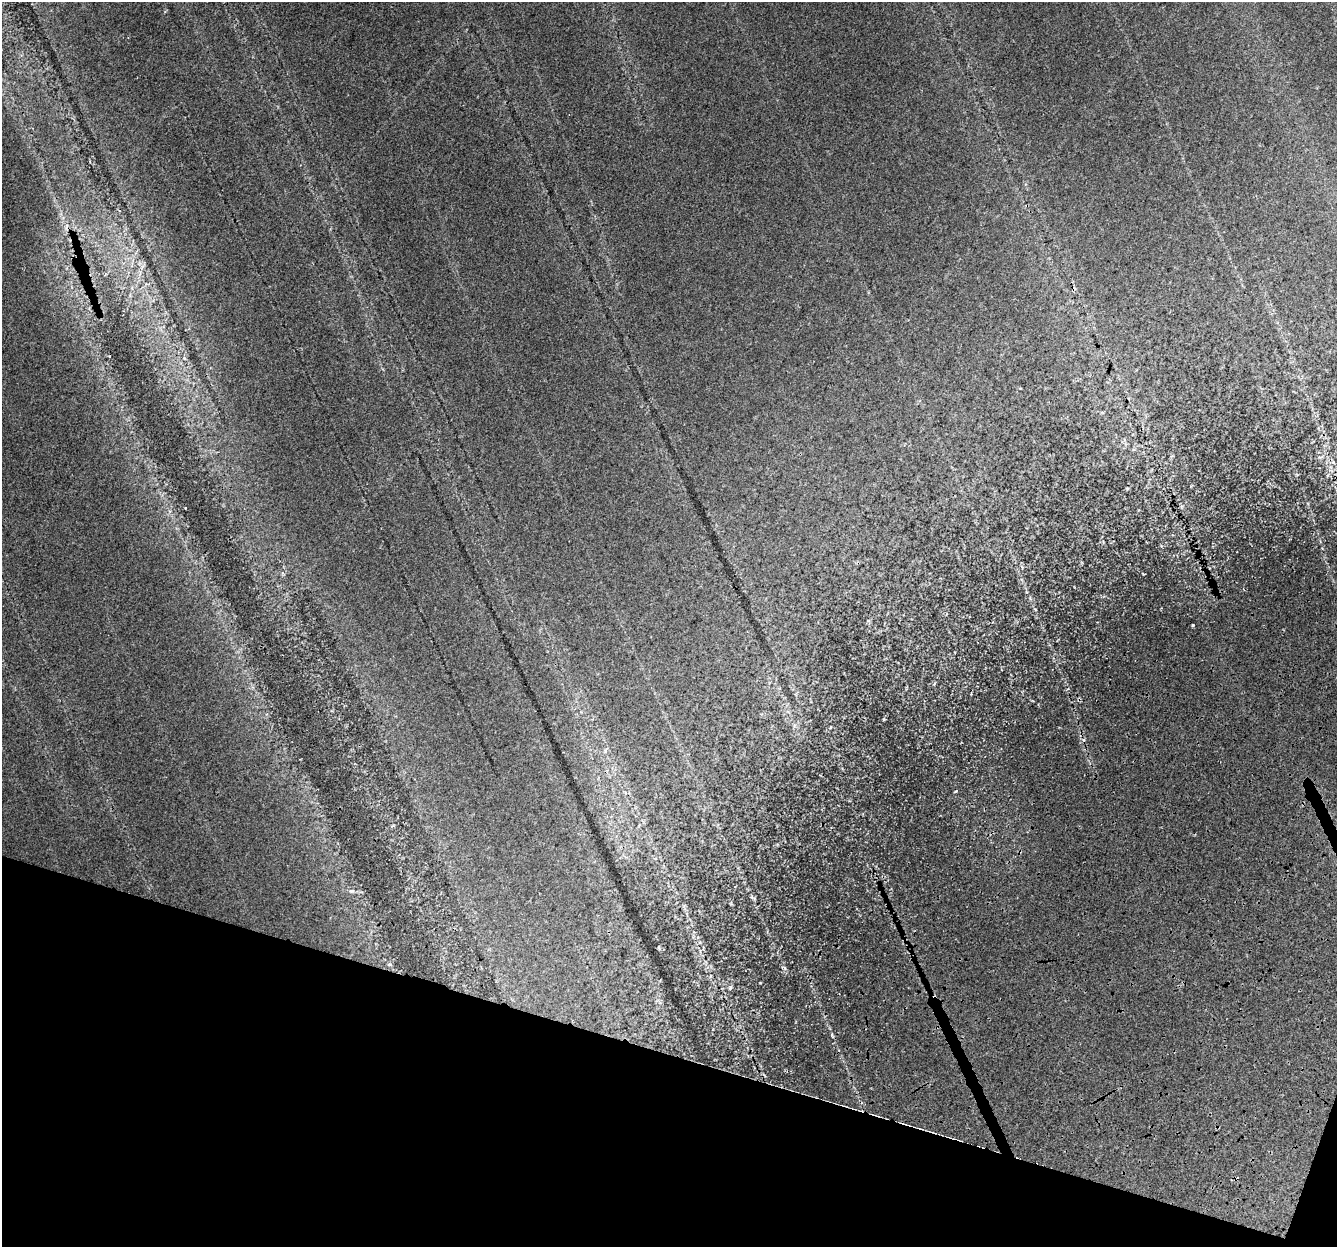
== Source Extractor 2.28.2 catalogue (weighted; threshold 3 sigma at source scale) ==
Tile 15 of 4 x 4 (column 3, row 4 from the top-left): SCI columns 2696-4030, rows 273-1517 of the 5399 x 5588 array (HDU 1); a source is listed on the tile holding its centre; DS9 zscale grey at full resolution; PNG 1339 x 1249 px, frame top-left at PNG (2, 2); no overlay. Shown black and unused: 16% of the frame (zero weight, under 3 of 4 exposures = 5% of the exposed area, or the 3 px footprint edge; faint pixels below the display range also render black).
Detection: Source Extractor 2.28.2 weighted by HDU 2 'WHT'; one run over the whole footprint, this tile lists its part. Background 0.0612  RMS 0.0048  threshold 0.0218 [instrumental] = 3 sigma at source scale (4.5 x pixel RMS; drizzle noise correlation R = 1.50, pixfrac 1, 0.0396/0.0396 arcsec/px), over >= 5 px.
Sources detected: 4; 2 cosmic-ray / hot-pixel residue — not listed; the other 2 listed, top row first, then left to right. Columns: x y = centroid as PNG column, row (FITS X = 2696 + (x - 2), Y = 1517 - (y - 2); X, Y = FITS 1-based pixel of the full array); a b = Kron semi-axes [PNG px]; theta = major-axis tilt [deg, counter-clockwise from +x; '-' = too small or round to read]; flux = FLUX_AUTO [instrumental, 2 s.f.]
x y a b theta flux
1193 625 3 3 - 0.57
730 987 6 5 - 1.1